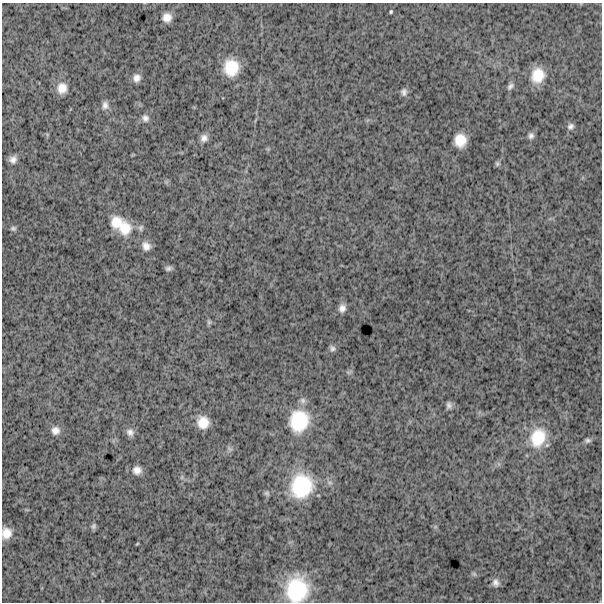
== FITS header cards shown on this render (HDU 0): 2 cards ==
NAXIS1  =                  600
NAXIS2  =                  600

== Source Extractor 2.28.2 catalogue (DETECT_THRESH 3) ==
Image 600 x 600 px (HDU 0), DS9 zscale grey, 1 PNG px = 1 image px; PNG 604 x 604 px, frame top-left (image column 1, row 600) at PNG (2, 3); no overlay
Background 1790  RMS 250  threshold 745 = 3 sigma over >= 5 px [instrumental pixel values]
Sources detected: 43; all 43 listed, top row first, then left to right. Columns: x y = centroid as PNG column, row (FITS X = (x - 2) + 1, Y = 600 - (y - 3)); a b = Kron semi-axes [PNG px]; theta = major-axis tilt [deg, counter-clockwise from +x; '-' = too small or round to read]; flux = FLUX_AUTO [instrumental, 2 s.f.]
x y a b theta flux
391 12 3 3 - 2.1e+04
167 17 8 8 - 1.4e+05
231 68 16 14 88 4.6e+05
538 75 15 12 72 3.5e+05
137 78 9 8 - 9.8e+04
510 86 10 6 53 5.7e+04
62 88 13 11 84 1.8e+05
404 92 9 7 88 6.3e+04
105 105 10 8 89 8.1e+04
145 118 10 9 - 7.4e+04
570 126 9 8 - 6.2e+04
531 136 8 7 - 5.9e+04
204 138 9 8 - 9.1e+04
460 140 12 11 - 2.9e+05
13 160 7 6 - 8.1e+04
497 164 6 6 - 3.4e+04
116 222 17 14 65 2.8e+05
13 228 6 5 - 3.2e+04
125 228 20 17 90 3.6e+05
141 228 9 6 77 4.8e+04
146 246 12 10 -44 1.2e+05
168 268 6 4 12 4.4e+04
342 308 10 8 86 9.5e+04
209 322 6 6 - 3.1e+04
332 348 8 7 - 4.9e+04
348 372 7 4 -19 3.1e+04
449 405 9 6 -88 5.4e+04
299 421 25 21 73 8.0e+05
203 422 11 11 - 2.5e+05
55 430 11 10 - 1.1e+05
130 432 10 8 -55 8.7e+04
538 438 25 19 70 5.9e+05
587 440 8 5 5 4.2e+04
137 470 10 9 - 1.2e+05
182 477 6 4 72 2.6e+04
301 486 29 26 69 1.1e+06
267 493 7 6 - 3.4e+04
93 526 8 6 74 3.9e+04
6 533 11 9 86 1.8e+05
137 544 5 3 - 1.3e+04
474 574 7 5 -44 3.1e+04
496 583 11 9 -75 8.8e+04
297 589 28 24 86 1.1e+06
At the frame edge (FLAGS 8, measured only in part): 2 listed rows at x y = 6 533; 297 589